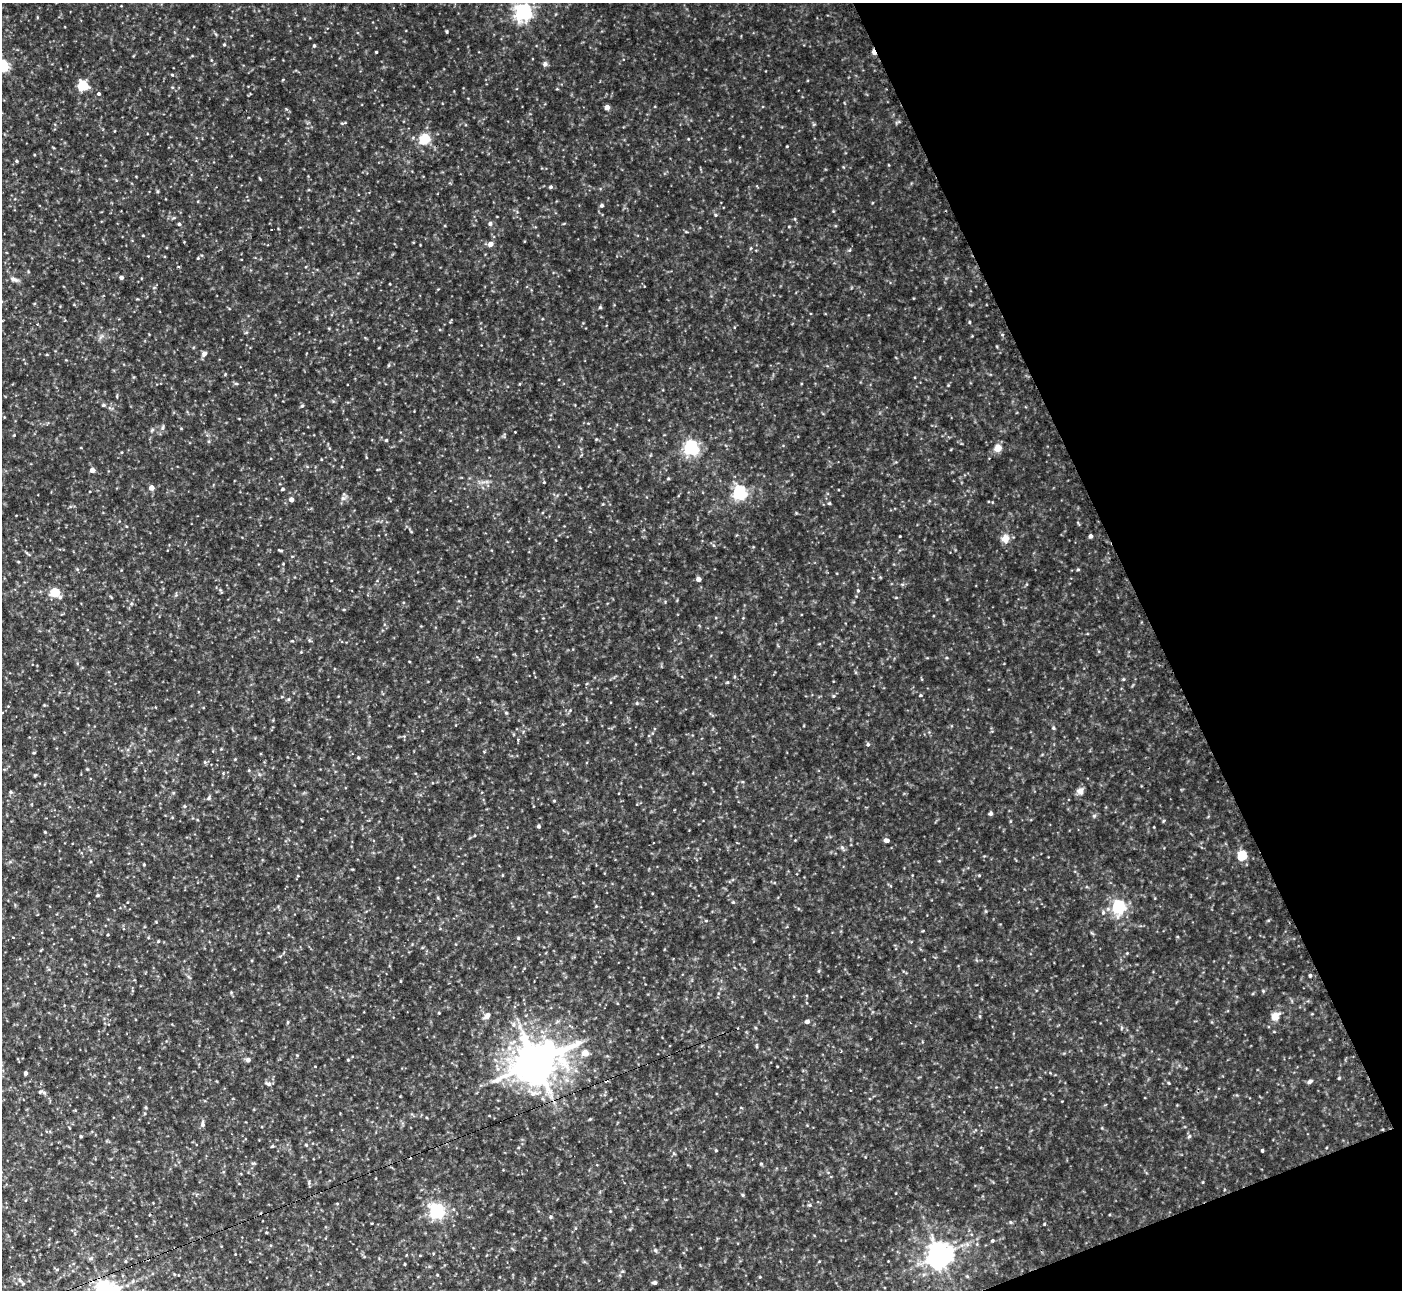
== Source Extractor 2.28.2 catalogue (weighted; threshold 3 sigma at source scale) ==
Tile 12 of 4 x 4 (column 4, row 3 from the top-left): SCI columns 4265-5664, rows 1573-2860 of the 6173 x 5943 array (HDU 1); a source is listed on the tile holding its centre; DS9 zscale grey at full resolution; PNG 1404 x 1292 px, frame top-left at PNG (2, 3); no overlay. Shown black and unused: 19% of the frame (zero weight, under 2 of 3 exposures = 1% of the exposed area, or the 3 px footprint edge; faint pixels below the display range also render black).
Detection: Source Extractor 2.28.2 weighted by HDU 2 'WHT'; one run over the whole footprint, this tile lists its part. Background 0.0722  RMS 0.01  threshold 0.0452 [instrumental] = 3 sigma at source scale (4.5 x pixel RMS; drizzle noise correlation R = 1.50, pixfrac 1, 0.05/0.05 arcsec/px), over >= 5 px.
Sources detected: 192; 1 inside a brighter object's white glare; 5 cosmic-ray / hot-pixel residue — not listed; the other 186 listed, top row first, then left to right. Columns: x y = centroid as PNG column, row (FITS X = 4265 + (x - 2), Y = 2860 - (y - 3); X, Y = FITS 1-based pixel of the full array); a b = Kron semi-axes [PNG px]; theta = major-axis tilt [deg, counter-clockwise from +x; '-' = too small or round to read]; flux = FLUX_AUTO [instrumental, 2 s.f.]
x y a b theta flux
523 12 6 6 - 370
447 31 4 3 - 1.1
224 44 4 3 - 1.2
314 46 4 3 - 1.2
376 52 3 3 - 0.89
874 52 6 3 -64 10
545 64 6 5 - 3.5
2 66 5 5 - 140
172 75 5 4 - 1.1
83 86 5 5 - 77
99 94 5 4 - 1.7
607 107 4 4 - 7.9
424 139 13 11 40 21
787 146 4 3 - 0.74
17 161 4 4 - 1.3
260 179 5 3 - 0.95
550 187 5 4 - 1.7
158 191 5 4 - 1.3
602 205 5 4 - 2.1
833 211 4 4 - 0.87
715 215 5 4 - 1.2
174 218 6 4 -17 1.3
795 219 5 3 - 1
179 224 4 4 - 1.9
490 224 6 6 - 2.4
143 235 3 3 - 0.89
490 244 5 5 - 6.2
751 248 5 3 - 1
850 250 6 3 70 1.2
198 258 4 4 - 1.2
178 267 3 3 - 1.3
121 277 4 4 - 3
14 280 13 6 -17 3.9
154 288 6 4 20 1.2
600 307 4 4 - 1.5
969 322 4 4 - 0.99
37 324 4 2 - 0.83
1002 335 5 3 - 0.91
101 337 11 3 50 2.2
204 354 8 6 42 3.4
389 365 5 4 - 1.2
225 374 4 3 - 0.89
236 383 7 3 -7 1.5
948 385 4 3 - 0.84
117 396 5 3 - 0.91
103 405 6 4 3 1.4
302 406 5 4 - 1.4
163 428 7 5 74 2.3
152 430 6 4 46 1.5
14 435 4 3 - 0.85
596 439 5 4 - 0.94
386 440 4 4 - 1.3
81 448 4 3 - 0.72
691 448 6 6 - 260
998 448 5 4 - 25
321 459 4 3 - 0.71
92 470 4 4 - 7.2
668 479 5 3 - 0.97
483 482 12 3 0 2.9
544 482 4 4 - 0.91
151 488 4 4 - 9.1
283 489 4 3 - 1.5
739 493 6 6 - 240
343 498 7 5 -43 2.9
291 499 4 4 - 5.6
829 503 5 4 - 1.1
603 504 4 3 - 0.75
126 526 4 3 - 0.77
900 536 3 2 - 0.72
1090 536 4 4 - 3.4
1005 539 10 9 - 8.9
280 550 6 3 -16 1.4
28 554 9 3 -30 1.6
18 562 4 3 - 0.91
283 564 4 3 - 0.8
77 569 5 4 - 1.2
1078 570 5 3 - 1.1
699 579 5 4 - 4.3
220 590 7 4 -65 1.6
858 590 5 4 - 1.4
55 593 6 5 - 42
896 597 5 3 - 0.82
301 652 4 4 - 0.78
946 658 5 3 - 0.87
1123 679 5 4 - 1.2
921 695 4 4 - 1.1
833 696 4 4 - 1.2
288 699 6 4 30 1.3
637 703 5 4 - 1.2
506 713 4 4 - 1
1053 728 5 4 - 1.3
518 739 4 3 - 1.3
868 744 5 4 - 2
221 749 4 3 - 0.88
34 753 4 4 - 0.98
358 758 4 4 - 1.2
235 759 4 4 - 0.8
205 762 6 5 - 1.6
249 770 5 3 - 0.85
35 775 6 3 18 0.96
1080 791 10 9 - 4.9
11 792 5 5 - 1.5
209 798 7 5 47 2
554 801 4 4 - 0.93
185 806 5 4 - 1.4
991 813 5 4 - 2
1094 816 6 5 - 1.8
1163 821 5 3 - 1
539 826 4 3 - 2.1
45 832 4 3 - 0.84
886 840 5 4 - 4
842 848 7 5 -69 2.1
1242 856 5 5 - 54
144 864 4 3 - 0.96
352 869 5 3 - 0.75
503 875 4 3 - 0.73
979 875 5 3 - 0.99
98 895 5 4 - 1.3
733 902 5 4 - 1.2
596 906 4 4 - 0.83
1118 907 6 5 - 210
706 921 5 3 - 1
108 935 4 3 - 0.86
518 938 4 4 - 1.1
158 941 5 4 - 1
1127 953 4 4 - 0.79
819 971 6 4 88 1.1
1310 975 5 4 - 1.6
400 981 4 3 - 0.72
1263 991 5 4 - 1.2
439 1013 3 3 - 0.81
1312 1014 5 3 - 0.78
487 1016 11 7 44 4.8
980 1016 5 4 - 1.2
1275 1017 5 5 - 24
807 1021 5 4 - 4.1
1121 1028 6 3 71 1.1
756 1046 6 3 -90 1.1
585 1053 5 5 - 17
297 1055 4 4 - 0.89
248 1060 5 4 - 3.6
348 1060 4 4 - 0.95
536 1062 15 11 5 3600
315 1066 3 2 - 0.59
26 1073 4 3 - 2.5
1339 1078 4 4 - 1.1
1310 1081 8 5 28 2.4
1169 1083 5 3 - 0.85
268 1084 8 5 -28 2.7
42 1092 11 4 -13 2.1
533 1093 27 11 -12 19
741 1108 5 3 - 0.75
590 1119 4 4 - 0.95
203 1124 9 5 89 3.3
1102 1128 5 3 - 0.78
81 1136 4 3 - 1.1
1189 1136 6 5 - 1.8
306 1145 4 4 - 0.99
272 1146 5 3 - 1.2
716 1150 4 4 - 0.91
1262 1150 4 3 - 1.3
674 1153 5 4 - 1.4
254 1163 7 4 5 1.4
761 1164 5 4 - 1.1
1203 1182 5 3 - 0.81
309 1183 7 5 85 1.6
743 1195 5 4 - 1.1
337 1203 5 3 - 0.78
809 1205 5 5 - 1.4
437 1211 6 6 - 300
610 1211 4 4 - 0.81
551 1217 5 4 - 1.3
1010 1222 5 5 - 1.3
1044 1224 4 3 - 0.88
992 1241 5 4 - 1.5
656 1250 7 6 - 2
940 1255 8 8 - 1100
90 1258 8 5 19 1.9
125 1261 4 3 - 0.84
405 1264 3 2 - 0.91
57 1269 6 4 19 1
924 1274 6 4 19 1.8
437 1275 4 3 - 0.73
967 1276 5 5 - 1.3
20 1280 10 6 -38 3.6
654 1283 5 4 - 2.3
Overlapping masked pixels (flux is a lower limit): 2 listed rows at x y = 874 52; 536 1062
Isophote crosses this tile's border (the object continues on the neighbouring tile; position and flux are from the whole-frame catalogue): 2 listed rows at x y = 523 12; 2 66